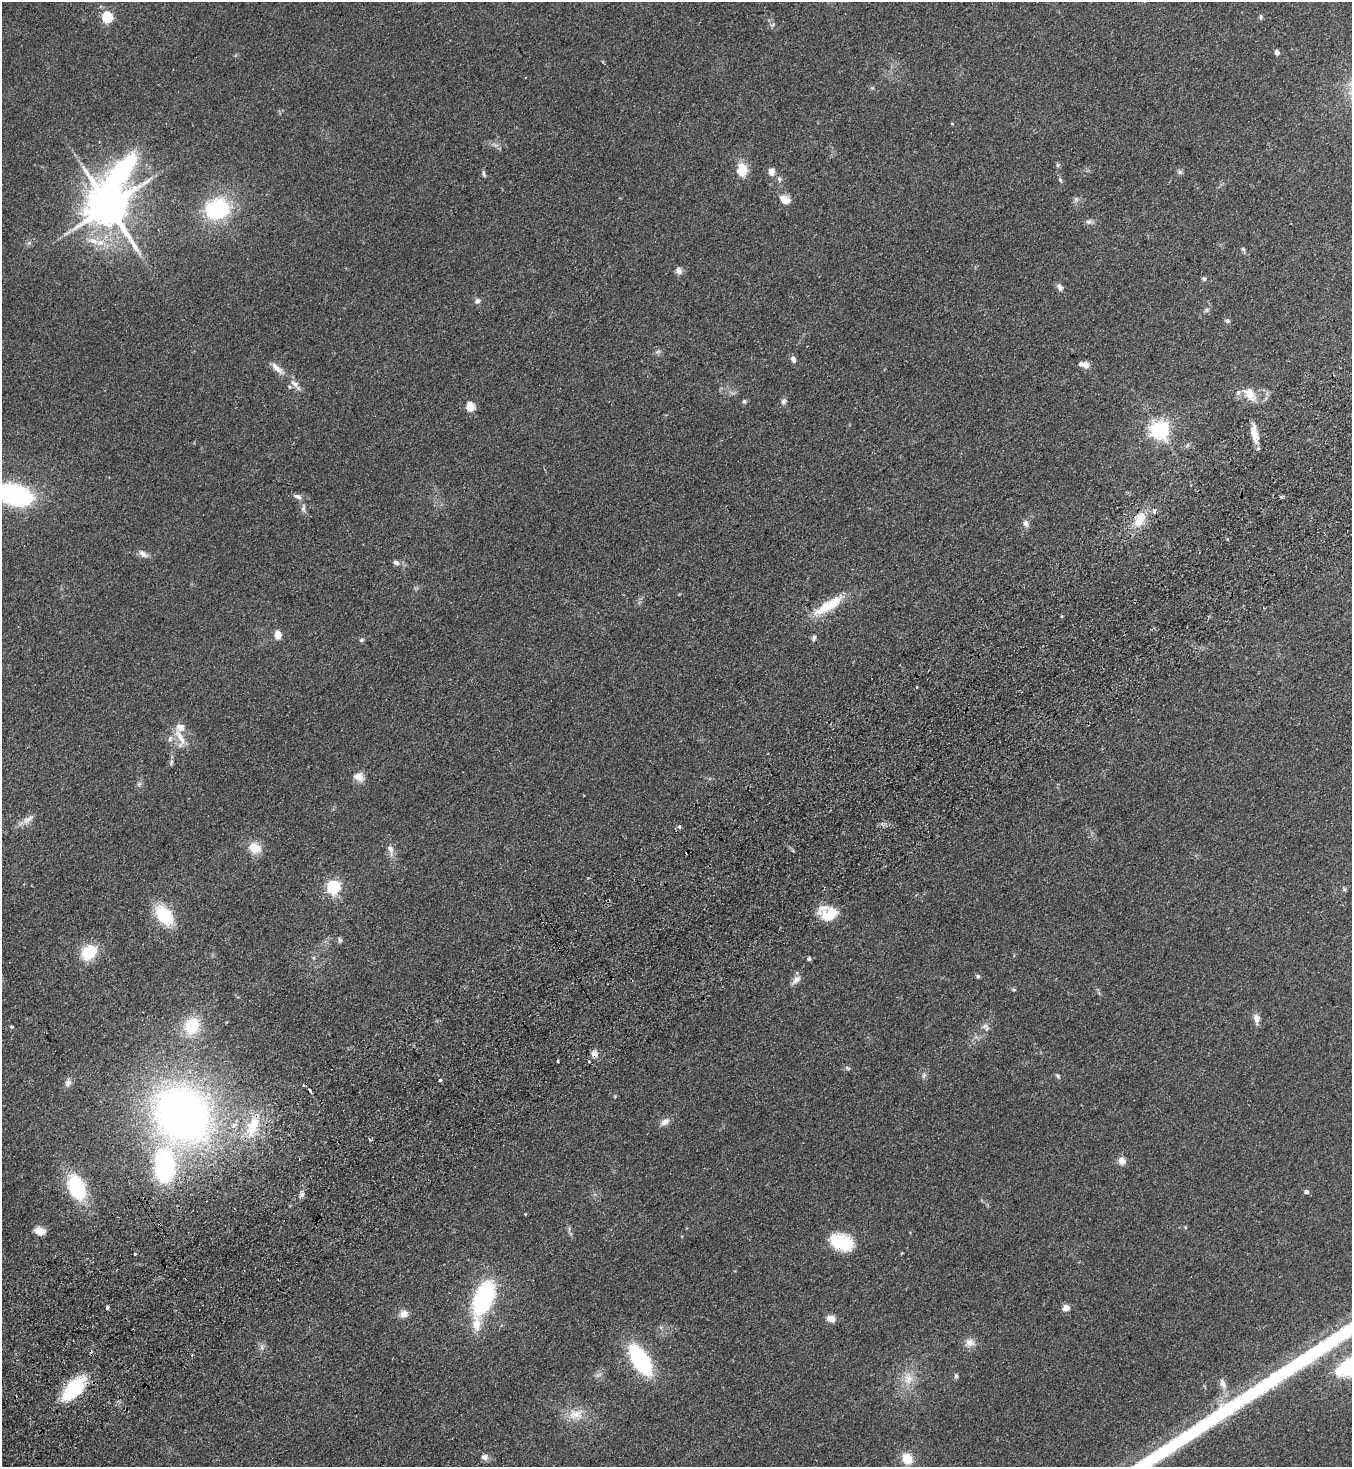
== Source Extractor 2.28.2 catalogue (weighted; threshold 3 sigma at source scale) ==
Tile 7 of 4 x 4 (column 3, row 2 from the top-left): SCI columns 3032-4381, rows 2983-4447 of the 5925 x 5963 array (HDU 1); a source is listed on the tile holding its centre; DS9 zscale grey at full resolution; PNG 1354 x 1469 px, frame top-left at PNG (2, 2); no overlay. Shown black and unused: <1% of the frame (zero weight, under 2 of 3 exposures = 3% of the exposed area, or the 3 px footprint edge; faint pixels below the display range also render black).
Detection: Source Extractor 2.28.2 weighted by HDU 2 'WHT'; one run over the whole footprint, this tile lists its part. Background 0.091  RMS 0.009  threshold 0.0403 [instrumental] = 3 sigma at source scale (4.5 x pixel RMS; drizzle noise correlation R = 1.50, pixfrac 1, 0.05/0.05 arcsec/px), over >= 5 px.
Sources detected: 124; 6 cosmic-ray / hot-pixel residue — not listed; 9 inside a brighter listed object's ellipse — not listed separately; the other 109 listed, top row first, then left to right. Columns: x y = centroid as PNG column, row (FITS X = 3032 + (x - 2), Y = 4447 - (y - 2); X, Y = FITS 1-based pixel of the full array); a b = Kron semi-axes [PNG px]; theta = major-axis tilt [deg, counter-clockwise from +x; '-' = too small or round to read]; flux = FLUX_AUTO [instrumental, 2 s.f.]
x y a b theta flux
107 17 5 5 - 74
1261 17 6 4 -89 1.3
1277 52 6 5 - 2.7
1058 165 6 5 - 1.5
742 170 17 12 -83 14
121 171 104 41 45 190
771 171 8 6 85 5.8
1180 172 8 6 0 1.8
484 174 10 4 -74 1.6
779 179 7 6 - 2.1
1060 180 6 5 - 1.7
785 199 13 10 -30 7.4
1076 199 7 6 - 2.2
108 206 12 10 -56 3100
217 209 23 18 9 82
1088 222 8 6 -1 2.5
100 242 13 9 -1 9.5
1243 249 7 5 -54 1.6
679 270 10 8 -81 3.8
1204 279 6 5 - 1.7
1060 287 9 6 -55 3.5
477 301 8 7 - 2.7
1207 310 7 5 23 1.8
1227 321 7 5 -5 1.8
658 352 7 4 2 1.6
793 359 8 6 -65 3.4
1085 365 9 8 - 4.4
277 368 22 7 -44 7.4
295 384 15 8 -41 5.5
1250 394 21 12 -57 13
744 401 5 5 - 1.6
784 401 9 6 60 2.5
470 406 5 5 - 35
1159 430 7 6 - 420
1254 433 21 7 -80 11
14 495 28 16 -16 150
298 497 12 5 -19 3.4
1281 497 5 4 - 1.2
303 508 8 6 89 2.4
1139 520 23 13 60 18
1026 523 9 7 -78 3.7
143 554 13 7 -34 4.5
396 562 9 6 -19 2.9
828 605 41 11 32 28
1154 628 3 3 - 0.88
278 635 7 6 - 10
814 638 8 5 75 2.2
361 640 6 5 - 1.4
917 687 3 2 - 1.3
180 738 31 10 -72 13
171 762 7 4 72 1.6
359 777 14 10 -28 7.6
139 784 8 5 45 1.8
28 819 19 8 36 6.4
679 827 4 3 - 2.8
254 848 15 12 -30 14
390 849 15 8 -74 5.8
333 887 6 5 - 160
1344 889 6 5 - 1.3
829 914 22 15 25 21
164 915 23 14 -51 38
340 940 7 4 -89 1.8
89 952 16 13 47 29
314 958 6 4 -72 1.1
809 959 5 5 - 1.7
978 976 5 5 - 1.4
796 980 14 8 47 4.9
1014 990 6 5 - 1.3
1256 1019 12 8 -80 5.2
192 1026 21 17 67 31
985 1026 9 6 14 3.2
12 1027 4 4 - 1
594 1054 9 8 - 4.6
558 1061 3 3 - 2.1
848 1068 8 5 -27 1.7
924 1075 8 5 63 2.2
1058 1076 7 5 -66 1.7
440 1080 3 3 - 3.8
68 1083 11 8 71 3.7
182 1114 51 43 -44 530
665 1122 13 8 36 5
234 1125 10 5 26 3.4
253 1126 31 13 68 27
1122 1161 10 8 -68 5.9
164 1166 44 26 89 110
76 1187 26 16 -70 60
1306 1192 5 5 - 3.3
302 1194 9 5 55 2.9
525 1214 3 3 - 0.8
1185 1227 5 3 - 0.77
569 1229 6 4 72 1.4
40 1231 11 7 -15 9.8
841 1242 25 15 -22 39
135 1254 3 3 - 1.7
484 1298 30 15 68 110
107 1307 4 3 - 5
1066 1308 8 7 - 5.6
404 1314 12 9 23 6.1
831 1319 8 6 -17 9.2
970 1343 14 11 -7 6.8
262 1347 7 4 -72 1.9
640 1360 30 14 -57 91
956 1376 7 5 -90 1.6
908 1379 18 13 88 13
1223 1384 15 7 -66 5.6
74 1388 18 10 49 84
576 1414 24 12 3 15
484 1457 9 7 -3 3.7
907 1459 11 10 - 16
Overlapping masked pixels (flux is a lower limit): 2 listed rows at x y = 594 1054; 74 1388
Isophote crosses this tile's border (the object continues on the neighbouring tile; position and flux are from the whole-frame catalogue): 1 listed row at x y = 14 495